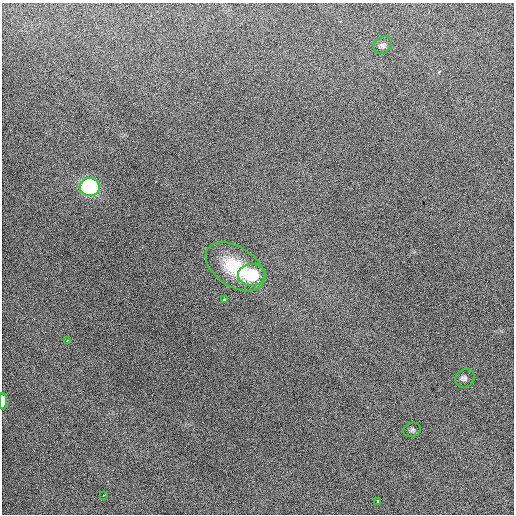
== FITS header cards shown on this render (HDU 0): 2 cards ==
NAXIS1  =                  512 / Axis length
NAXIS2  =                  512 / Axis length

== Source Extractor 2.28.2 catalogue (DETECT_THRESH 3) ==
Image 512 x 512 px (HDU 0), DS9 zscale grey, 1 PNG px = 1 image px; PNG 516 x 516 px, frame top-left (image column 1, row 512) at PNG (2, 3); each listed source drawn as its Kron ellipse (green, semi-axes under 4 px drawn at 4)
Background 475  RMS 2.5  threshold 7.53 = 3 sigma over >= 5 px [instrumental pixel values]
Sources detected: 11; all 11 listed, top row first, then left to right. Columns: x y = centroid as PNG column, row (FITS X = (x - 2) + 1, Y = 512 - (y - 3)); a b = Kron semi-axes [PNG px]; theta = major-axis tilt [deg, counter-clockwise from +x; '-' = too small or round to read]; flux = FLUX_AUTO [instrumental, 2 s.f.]
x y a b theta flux
383 45 10 8 41 630
90 187 10 9 - 29000
235 267 33 20 -33 7200
252 275 14 11 2 6800
224 299 3 3 - 400
67 341 3 3 - 170
465 378 10 8 33 760
3 401 8 4 89 1900
412 430 9 7 18 510
104 495 3 2 - 94
378 501 3 3 - 670
At the frame edge (FLAGS 8, measured only in part): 1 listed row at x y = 3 401